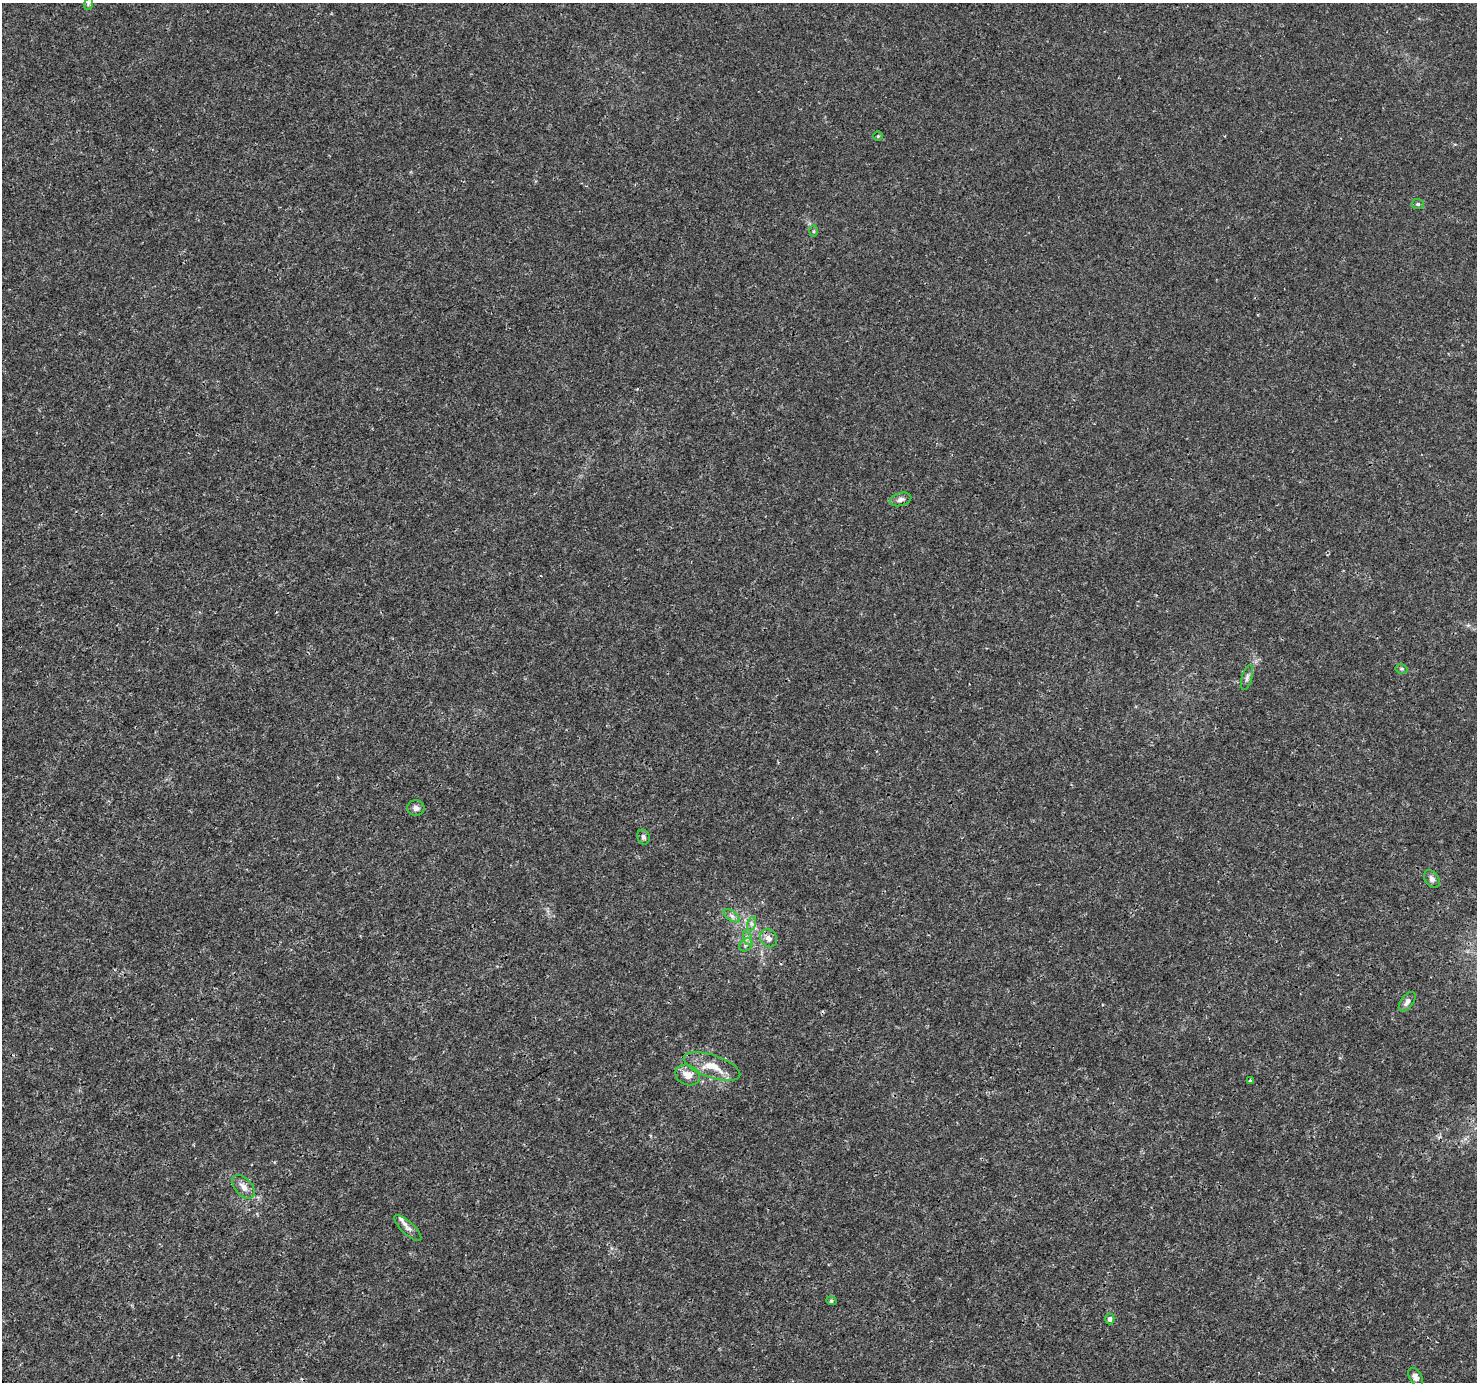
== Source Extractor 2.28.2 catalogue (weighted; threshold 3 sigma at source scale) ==
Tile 7 of 4 x 4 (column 3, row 2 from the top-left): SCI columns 2955-4429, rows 2941-4320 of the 5904 x 5819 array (HDU 1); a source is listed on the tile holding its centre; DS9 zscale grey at full resolution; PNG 1479 x 1384 px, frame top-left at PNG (2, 3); each listed source drawn as its Kron ellipse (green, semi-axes under 4 px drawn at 4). Shown black and unused: <1% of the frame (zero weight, under 3 of 4 exposures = <1% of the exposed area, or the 3 px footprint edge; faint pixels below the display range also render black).
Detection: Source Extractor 2.28.2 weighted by HDU 2 'WHT'; one run over the whole footprint, this tile lists its part. Background 0.0025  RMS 0.0011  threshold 0.00494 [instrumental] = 3 sigma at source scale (4.5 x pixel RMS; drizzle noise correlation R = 1.50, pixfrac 1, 0.0396/0.0396 arcsec/px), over >= 5 px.
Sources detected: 25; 1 inside a brighter listed object's ellipse — not listed separately; the other 24 listed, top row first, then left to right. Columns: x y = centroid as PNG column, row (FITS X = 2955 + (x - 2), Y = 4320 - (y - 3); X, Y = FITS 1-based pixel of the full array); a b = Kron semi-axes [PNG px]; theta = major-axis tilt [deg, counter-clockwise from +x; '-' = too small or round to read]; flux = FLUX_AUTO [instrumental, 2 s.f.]
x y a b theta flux
88 4 6 4 72 0.17
878 136 4 4 - 0.11
1418 204 6 5 - 0.2
814 231 5 3 - 0.13
901 499 11 6 16 0.42
1402 669 6 4 -11 0.17
1247 678 12 5 75 0.34
416 808 8 8 - 0.45
643 837 7 6 - 0.32
1432 879 10 7 -57 0.48
732 916 9 4 -36 0.37
751 924 7 4 72 0.24
747 938 7 4 -72 0.27
769 938 9 8 - 0.62
746 945 7 6 - 0.29
1407 1002 11 6 54 0.55
712 1066 29 11 -19 2.3
688 1075 13 10 -24 1.1
1250 1081 4 3 - 0.17
243 1187 14 8 -48 0.79
408 1228 17 6 -44 0.59
831 1301 5 4 - 0.18
1110 1319 5 4 - 0.31
1416 1377 10 6 -58 0.55